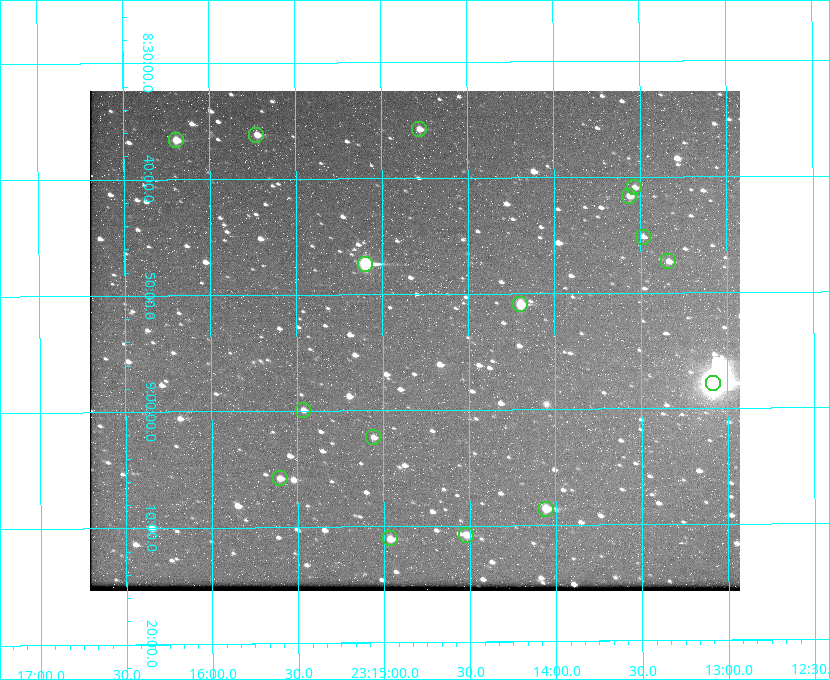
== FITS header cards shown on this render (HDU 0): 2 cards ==
NAXIS1  =                  650 / Width of table row in bytes
NAXIS2  =                  500 / Number of rows in table

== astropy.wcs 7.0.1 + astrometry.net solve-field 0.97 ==
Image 650 x 500 px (HDU 0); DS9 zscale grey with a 90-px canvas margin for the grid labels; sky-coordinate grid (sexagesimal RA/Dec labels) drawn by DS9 from the SOLVED WCS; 16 Tycho-2 reference stars matched to detected sources circled (green)
Header WCS: none
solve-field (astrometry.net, Tycho-2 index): SOLVED blind (the file carries no WCS)
Solved WCS: RA---TAN-SIP/DEC--TAN-SIP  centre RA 23:14:49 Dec +08:54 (348.70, +8.90 deg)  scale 5.17 arcsec/px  FOV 56.0' x 43.1'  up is -180 deg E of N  parity flipped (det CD > 0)
(file carries no celestial WCS; the grid is the blind solution)
Tycho-2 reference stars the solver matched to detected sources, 16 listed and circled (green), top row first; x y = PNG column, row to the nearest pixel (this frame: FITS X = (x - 90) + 1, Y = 500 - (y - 91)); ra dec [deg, ICRS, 3 dp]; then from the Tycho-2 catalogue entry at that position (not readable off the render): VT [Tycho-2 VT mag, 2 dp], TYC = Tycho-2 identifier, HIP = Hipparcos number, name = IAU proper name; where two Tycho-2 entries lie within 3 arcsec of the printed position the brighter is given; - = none
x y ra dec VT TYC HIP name
419 129 348.695 +8.597 11.30 1161-1571-1 - -
256 135 348.931 +8.603 11.18 1161-1110-1 - -
176 140 349.048 +8.610 11.72 1161-1223-1 - -
634 187 348.383 +8.682 11.92 1161-890-1 - -
629 196 348.391 +8.694 11.47 1161-728-1 - -
643 237 348.371 +8.753 12.36 1161-1249-1 - -
668 261 348.335 +8.788 11.88 1161-938-1 - -
365 264 348.775 +8.789 8.97 1161-884-1 114784 -
520 304 348.550 +8.849 10.80 1161-574-1 - -
713 383 348.271 +8.963 6.92 1161-1161-1 114608 -
303 410 348.866 +8.999 11.82 1161-694-1 - -
373 437 348.765 +9.039 11.87 1161-1547-1 - -
280 478 348.901 +9.097 11.97 1161-534-1 - -
546 509 348.514 +9.143 10.38 1161-1071-1 - -
466 535 348.631 +9.180 11.26 1161-1559-1 - -
390 538 348.741 +9.184 11.62 1161-452-1 - -